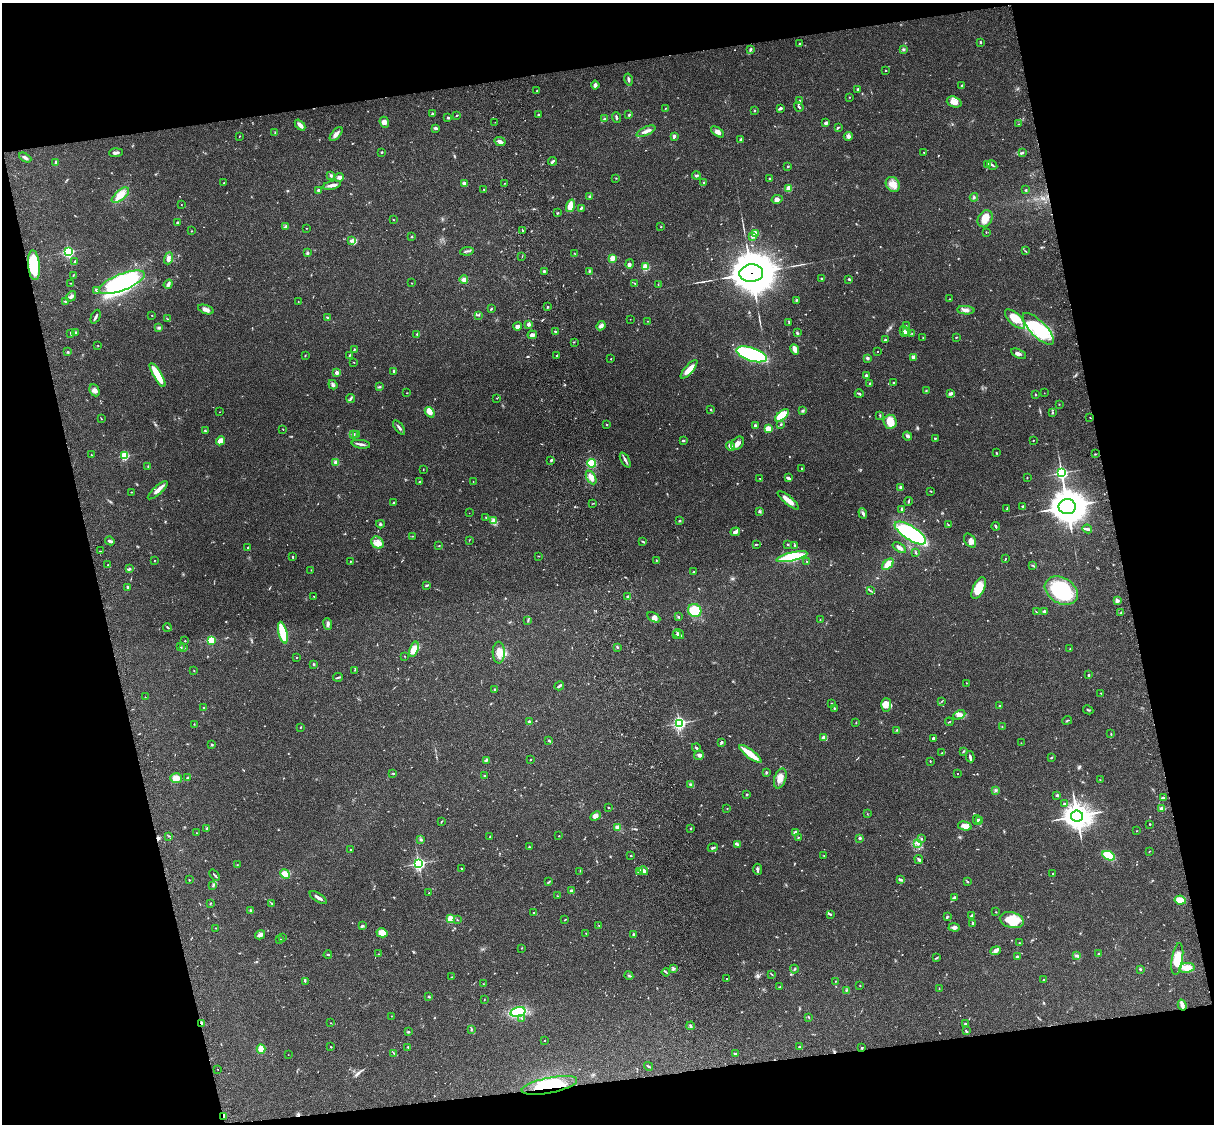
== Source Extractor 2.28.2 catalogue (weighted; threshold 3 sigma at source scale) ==
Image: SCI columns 123-4969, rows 278-4763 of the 5088 x 4927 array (HDU 1 of 3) = the unmasked area's bounding box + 8 px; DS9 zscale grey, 4 x 4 block average (1 PNG px = mean of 4 x 4 image px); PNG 1216 x 1126 px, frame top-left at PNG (2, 3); each listed source drawn as its Kron ellipse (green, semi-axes under 4 px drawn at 4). Shown black and unused: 25% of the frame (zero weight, under 3 of 4 exposures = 6% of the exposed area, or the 3 px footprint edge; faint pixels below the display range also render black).
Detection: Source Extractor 2.28.2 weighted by HDU 2 'WHT'. Background 0.107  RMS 0.0065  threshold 0.0293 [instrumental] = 3 sigma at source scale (4.5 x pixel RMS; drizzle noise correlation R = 1.50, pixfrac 1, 0.05/0.05 arcsec/px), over >= 5 px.
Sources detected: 712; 6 too faint to see at this stretch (4 x 4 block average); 2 inside a brighter object's white glare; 2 cosmic-ray / hot-pixel residue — neither listed nor drawn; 11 coinciding with a brighter row at this scale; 36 inside a brighter listed object's ellipse — not listed separately; of the other 655, all 500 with FLUX_AUTO >= 1.43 (the completeness limit of this list) listed and drawn (155 fainter detections not listed), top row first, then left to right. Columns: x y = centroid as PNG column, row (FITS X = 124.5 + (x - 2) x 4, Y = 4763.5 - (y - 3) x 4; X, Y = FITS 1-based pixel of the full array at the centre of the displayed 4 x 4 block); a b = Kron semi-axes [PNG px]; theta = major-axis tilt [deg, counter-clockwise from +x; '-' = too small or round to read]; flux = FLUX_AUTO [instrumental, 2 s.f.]
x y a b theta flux
980 42 2 2 - 5.4
799 44 2 2 - 4.8
750 49 3 2 - 7.2
903 49 3 3 - 5.1
886 70 2 2 - 3.6
629 79 6 2 -76 9.2
595 85 4 3 - 11
962 85 2 2 - 2.5
858 89 2 2 - 20
537 90 2 2 - 1.8
849 97 2 2 - 1.6
799 101 2 2 - 1.6
954 102 7 5 -19 26
799 107 5 2 - 5
666 108 3 2 - 1.9
780 108 3 2 - 10
754 111 2 2 - 3.1
432 114 3 2 - 3.6
457 115 3 2 - 2.6
538 115 2 2 - 12
629 115 2 2 - 6.1
448 118 2 2 - 5.4
616 118 5 2 - 6.5
605 119 2 2 - 4.5
384 122 5 4 - 17
495 122 2 2 - 2.3
826 123 3 2 - 9.2
1018 124 3 2 - 1.9
300 125 6 2 -48 22
838 127 4 2 - 4.4
436 128 4 2 - 7.1
646 131 10 3 25 17
275 132 3 2 - 2.3
717 132 7 4 -35 19
336 134 8 3 49 20
239 136 3 2 - 1.8
674 136 3 2 - 8.7
848 136 5 3 - 9.2
741 139 4 2 - 5.3
500 141 6 2 -26 19
382 152 3 2 - 3.8
924 152 2 2 - 2.3
116 153 7 2 3 8.1
1022 153 3 2 - 4
25 158 6 3 -28 9.3
552 161 4 2 - 7.7
56 162 4 2 - 6.2
987 164 3 2 - 2.4
992 165 5 2 - 6.5
788 166 2 2 - 3.4
696 175 4 2 - 6
331 176 3 2 - 4.1
339 177 4 3 - 11
616 178 2 2 - 2.4
769 179 2 2 - 4.2
704 182 3 2 - 4.7
224 183 2 2 - 2.2
505 183 2 2 - 1.9
465 184 3 2 - 14
893 184 8 6 -55 30
332 185 9 2 13 23
789 188 2 2 - 140
484 189 2 2 - 1.5
319 190 3 3 - 9.7
1026 190 2 2 - 3.3
120 195 10 5 40 53
590 197 3 2 - 5.5
974 197 4 2 - 4
777 199 5 4 - 12
181 205 2 2 - 1.5
571 206 6 3 74 63
581 208 3 2 - 6.4
558 213 3 2 - 2.9
393 219 2 2 - 1.9
985 219 9 7 57 44
177 223 2 2 - 7
285 227 4 3 - 5.4
661 227 2 2 - 2
306 228 2 2 - 1.7
522 230 2 2 - 3
191 231 2 2 - 2.1
986 232 2 2 - 1.6
756 233 4 3 - 20
753 236 4 2 - 6.1
412 237 2 2 - 2.7
351 240 2 2 - 3.9
467 251 7 2 7 6.6
1025 251 3 2 - 2.1
68 252 2 2 - 600
307 253 3 2 - 7.5
575 254 2 2 - 2.1
522 256 2 2 - 1.7
168 258 6 4 71 16
612 258 2 2 - 140
75 262 4 2 - 6.9
630 264 5 3 - 7.3
34 265 15 6 -84 170
645 267 2 2 - 240
544 271 2 2 - 21
589 271 3 2 - 3.9
751 273 12 8 6 18000
73 275 4 2 - 2.2
464 279 4 3 - 18
821 279 2 2 - 3.8
849 279 3 2 - 3.8
122 282 24 8 22 440
70 283 2 2 - 2
412 283 2 2 - 1.6
168 284 5 3 - 9.5
635 284 3 2 - 2.6
658 284 3 2 - 2.1
97 290 3 2 - 8
71 296 6 3 54 11
949 299 2 2 - 1.5
796 300 2 2 - 2.7
65 302 3 2 - 3.3
298 302 2 2 - 2.5
548 307 3 2 - 4
491 308 3 2 - 2.1
206 309 8 3 -19 17
966 310 8 3 -3 16
152 315 2 2 - 2
478 315 3 2 - 3.4
96 317 7 2 65 8.5
327 317 2 2 - 3.9
167 319 3 2 - 2.3
630 319 2 2 - 1.5
1015 319 12 6 -43 71
647 321 2 2 - 1.9
789 323 2 2 - 2.4
528 324 3 2 - 11
906 325 2 2 - 1.8
517 326 4 4 - 12
601 326 5 3 - 15
159 328 3 3 - 6.4
1038 329 21 8 -46 230
904 331 6 3 -74 7.8
907 331 4 2 - 6.7
75 332 2 2 - 4.3
555 332 4 2 - 5.3
71 333 3 2 - 3
797 333 4 2 - 4
912 333 2 2 - 2.2
417 334 3 2 - 4.7
532 335 5 3 - 16
956 337 2 2 - 2.4
923 338 2 2 - 2.7
885 340 2 2 - 9.5
574 342 2 2 - 1.9
98 346 2 2 - 1.7
795 349 5 3 - 28
354 350 3 2 - 4.3
878 351 2 2 - 1.9
68 352 2 2 - 4.3
752 354 16 6 -18 500
1019 354 8 3 -27 13
305 355 2 2 - 1.6
350 355 3 2 - 3.6
557 356 2 2 - 5.6
914 357 4 3 - 10
868 358 3 3 - 6.9
611 359 2 2 - 3.2
354 362 2 2 - 2.1
689 369 12 4 49 36
394 371 3 2 - 5.7
337 373 2 2 - 53
157 375 13 3 -59 120
866 375 2 2 - 22
870 383 3 2 - 4.5
894 383 2 2 - 10
333 385 5 3 - 8.2
379 387 4 2 - 3.6
95 390 6 5 - 16
926 391 3 2 - 2.7
406 393 2 2 - 1.4
1044 393 2 2 - 1.6
859 394 4 2 - 6.1
950 394 3 3 - 7.6
1035 394 3 2 - 2.7
351 398 4 2 - 6
497 398 2 2 - 2.1
1059 404 2 2 - 1.6
711 409 2 2 - 5.4
802 411 3 3 - 5.8
220 412 2 2 - 1.4
430 412 6 4 -52 28
1052 413 2 2 - 3.9
782 415 8 4 39 150
880 415 3 2 - 2.9
1090 417 2 2 - 2.5
101 419 2 2 - 1.4
890 422 7 6 - 57
606 424 2 2 - 2.3
781 424 2 2 - 3.8
755 425 2 2 - 28
399 427 8 2 -53 9.4
283 429 2 2 - 1.5
769 429 3 3 - 56
205 431 2 2 - 2.2
354 435 3 2 - 2.9
357 435 2 2 - 1.9
907 436 4 3 - 8.6
935 438 2 2 - 2.6
1033 440 2 2 - 2.2
220 441 5 3 - 28
683 441 3 2 - 3.8
737 443 7 5 50 18
361 444 9 2 -8 11
730 446 5 3 - 18
996 453 2 2 - 3.3
1095 454 2 2 - 3.4
91 455 2 2 - 1.9
125 456 2 2 - 320
551 460 3 2 - 4.3
625 460 8 2 -62 11
336 462 4 3 - 15
592 463 4 3 - 78
148 467 2 2 - 2.3
801 468 2 2 - 2.3
423 469 3 2 - 1.5
1062 473 2 2 - 710
591 477 7 4 -60 25
788 478 3 2 - 13
1027 478 2 2 - 2.1
760 479 2 2 - 2.1
420 482 2 2 - 3.5
473 482 2 2 - 1.5
901 487 3 2 - 11
158 490 13 3 42 24
930 491 3 2 - 2.3
131 492 2 2 - 1.7
788 500 13 3 -40 42
908 501 4 2 - 4
394 503 3 2 - 4.9
593 503 2 2 - 1.5
1023 507 3 2 - 4.6
1067 507 8 7 - 7500
902 509 3 2 - 6.1
1007 509 3 2 - 3.3
760 511 3 3 - 5.4
469 513 2 2 - 1.5
863 513 5 3 - 8.2
486 517 2 2 - 2.1
493 521 3 2 - 5.6
680 521 3 2 - 4.8
380 524 4 3 - 5.8
948 525 2 2 - 2.6
996 526 4 2 - 6.9
1087 529 5 2 - 6.6
735 532 5 2 - 17
910 533 18 7 -32 520
412 536 2 2 - 2
469 540 2 2 - 1.7
110 541 5 2 - 9.3
643 541 3 2 - 3
970 541 8 5 -56 17
377 543 7 5 -42 23
756 544 3 2 - 2.4
787 544 3 2 - 2.4
795 545 3 2 - 4.6
439 546 2 2 - 1.6
248 547 2 2 - 1.7
899 548 7 3 -34 14
100 551 2 2 - 1.7
916 553 2 2 - 3
538 556 3 2 - 1.7
292 557 2 2 - 3.9
792 557 16 4 13 240
1005 559 3 2 - 2.4
154 560 2 2 - 1.8
656 560 2 2 - 1.5
350 561 2 2 - 2
807 562 3 2 - 2.6
108 564 2 2 - 1.6
888 564 7 4 43 45
1033 565 3 2 - 2.9
130 569 3 2 - 4.7
311 570 2 2 - 1.4
694 572 2 2 - 2
426 586 2 2 - 2.5
127 587 3 3 - 3.7
979 588 11 5 64 68
871 591 2 2 - 1.7
1061 591 18 12 -32 320
314 597 2 2 - 2
628 597 3 2 - 5.8
1117 601 3 3 - 8
695 610 7 6 - 93
1044 611 2 2 - 22
1036 612 3 2 - 2.1
1121 613 3 2 - 2.5
654 617 7 4 -29 15
678 617 2 2 - 4.6
528 620 2 2 - 1.8
820 620 2 2 - 1.7
328 624 6 3 -83 9.3
167 627 4 2 - 4
283 632 11 3 -76 160
679 634 6 2 -39 8.1
677 635 2 2 - 17
211 640 2 2 - 280
185 641 2 2 - 5.5
180 647 3 2 - 5.7
184 647 4 2 - 3.2
617 647 2 2 - 2.4
414 649 8 4 72 60
1070 649 2 2 - 2.4
499 653 11 6 -89 37
404 656 2 2 - 1.7
296 657 2 2 - 2.2
313 664 2 2 - 5.4
355 670 3 2 - 1.9
194 671 2 2 - 2
1089 675 2 2 - 14
338 677 5 2 - 5
966 683 2 2 - 1.5
559 686 5 2 - 8.1
495 689 2 2 - 12
1101 693 2 2 - 1.9
145 697 2 2 - 2.4
942 701 2 2 - 1.9
831 703 2 2 - 1.9
886 705 7 5 89 19
999 706 4 2 - 2.9
204 708 2 2 - 3.3
834 708 3 2 - 2.6
1088 710 5 2 - 3.9
959 715 6 4 25 17
1067 720 5 2 - 4.7
529 722 2 2 - 20
949 722 4 2 - 3.3
679 723 2 2 - 950
856 723 2 2 - 2
194 724 2 2 - 2.1
1002 726 2 2 - 1.4
300 727 2 2 - 2.9
897 730 3 2 - 3.3
1111 734 3 2 - 3.1
824 737 3 2 - 29
933 738 4 3 - 5.5
549 740 3 2 - 3.8
721 742 4 3 - 4.5
1021 743 2 2 - 1.9
212 745 2 2 - 4.5
696 748 4 2 - 5.3
963 751 3 2 - 3.2
942 753 2 2 - 2.6
750 754 13 3 -38 73
699 755 5 4 - 11
970 757 6 2 -79 9.1
1051 757 4 2 - 2.9
486 760 3 2 - 3.8
531 760 2 2 - 2.2
930 761 2 2 - 2.3
766 772 3 2 - 4.1
393 773 4 2 - 3
958 773 2 2 - 1.4
484 776 2 2 - 3.1
188 777 3 2 - 3.8
176 778 6 5 - 45
780 778 10 5 72 29
1100 780 2 2 - 1.6
691 785 4 3 - 8.6
995 790 3 2 - 4.5
747 794 2 2 - 3.8
1057 795 2 2 - 17
1163 798 3 2 - 13
1064 804 2 2 - 13
609 808 2 2 - 2.5
727 808 2 2 - 1.6
1161 808 3 2 - 5.3
867 814 2 2 - 1.6
595 816 6 4 45 18
1077 816 6 5 - 4300
977 820 5 2 - 5.6
980 820 3 2 - 4.5
441 822 4 2 - 2.8
1150 824 2 2 - 3.2
965 826 7 4 -14 32
617 827 4 3 - 17
207 828 4 2 - 2.6
691 828 3 2 - 3.2
1137 831 2 2 - 2.8
197 833 2 2 - 1.8
795 833 3 2 - 21
169 836 2 2 - 1.7
559 836 2 2 - 1.9
490 837 2 2 - 1.6
798 837 2 2 - 3
860 838 2 2 - 9.6
421 839 3 2 - 3.4
922 839 3 2 - 3.1
917 843 3 3 - 7.2
738 844 3 2 - 4.9
529 847 2 2 - 4
713 848 5 2 - 7.7
351 849 2 2 - 1.8
1149 851 3 2 - 1.7
631 856 2 2 - 6.4
824 856 2 2 - 2.1
1109 856 7 3 -25 130
919 859 4 2 - 7.9
419 864 3 2 - 810
237 865 2 2 - 1.9
462 868 3 2 - 3.3
758 869 5 2 - 9.2
580 871 2 2 - 1.4
643 871 5 3 - 15
639 872 3 3 - 15
285 874 5 4 - 37
1053 874 3 2 - 3.9
215 875 6 2 -48 4.7
189 880 2 2 - 1.9
900 880 3 2 - 7.9
549 882 3 2 - 3.3
967 882 2 2 - 3.7
213 886 2 2 - 2.1
571 891 2 2 - 38
429 893 2 2 - 1.9
557 896 2 2 - 1.5
954 897 3 3 - 4.7
318 898 9 2 -33 16
1180 900 5 4 - 30
210 903 3 2 - 2.8
271 903 3 2 - 2.6
251 910 3 2 - 4.5
996 912 2 2 - 2
533 913 2 2 - 1.8
830 914 4 2 - 3.6
947 916 2 2 - 2.5
971 916 3 2 - 7.2
450 918 2 2 - 160
457 920 2 2 - 2.2
565 920 3 2 - 2.4
1012 920 12 7 -14 96
972 924 2 2 - 2.5
599 925 2 2 - 1.8
362 926 4 2 - 5.5
954 927 5 2 - 7.9
216 928 2 2 - 2.1
382 933 5 4 - 50
586 933 2 2 - 2.9
260 935 5 2 - 20
634 935 2 2 - 28
283 937 2 2 - 2.9
280 940 3 2 - 2.8
1019 943 2 2 - 2
522 948 2 2 - 1.7
996 951 5 4 - 12
378 954 2 2 - 2.8
1098 954 2 2 - 9.2
328 955 4 2 - 5.2
1017 956 2 2 - 7.1
1076 956 4 2 - 6.2
936 958 3 2 - 3.2
1177 959 16 5 81 88
1187 968 8 5 7 46
673 969 4 3 - 7
794 969 4 2 - 2.3
1140 969 3 2 - 4.2
666 972 4 2 - 3.9
771 974 4 2 - 2.2
629 976 4 2 - 3.1
452 977 3 2 - 1.5
726 978 2 2 - 2.1
1044 980 2 2 - 1.8
305 981 3 2 - 3.1
835 981 2 2 - 1.8
483 984 2 2 - 1.6
860 985 2 2 - 2.1
780 986 4 2 - 2.2
939 988 2 2 - 1.8
846 990 2 2 - 2.5
429 997 2 2 - 4.1
484 1000 3 2 - 1.7
1182 1005 5 3 - 24
518 1012 8 4 14 200
391 1016 2 2 - 2.6
809 1017 3 2 - 2.9
522 1019 4 2 - 5.3
331 1023 2 2 - 1.4
202 1024 2 2 - 53
965 1024 2 2 - 4.7
691 1026 4 2 - 4.3
472 1029 2 2 - 1.7
966 1031 3 2 - 5.1
408 1032 3 2 - 5.4
545 1040 2 2 - 3.7
331 1047 2 2 - 2
408 1047 2 2 - 9.1
799 1047 2 2 - 3.5
862 1047 2 2 - 1.5
261 1049 4 3 - 35
394 1053 3 2 - 2.1
735 1054 4 2 - 5.5
288 1055 2 2 - 1.5
649 1066 4 2 - 4.1
218 1069 2 2 - 3.3
549 1085 28 7 11 150
224 1116 3 2 - 16
Overlapping masked pixels (flux is a lower limit): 6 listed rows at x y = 34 265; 751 273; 1182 1005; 202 1024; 549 1085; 224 1116
Diffuse or blended objects may show on this block-average render without a row.